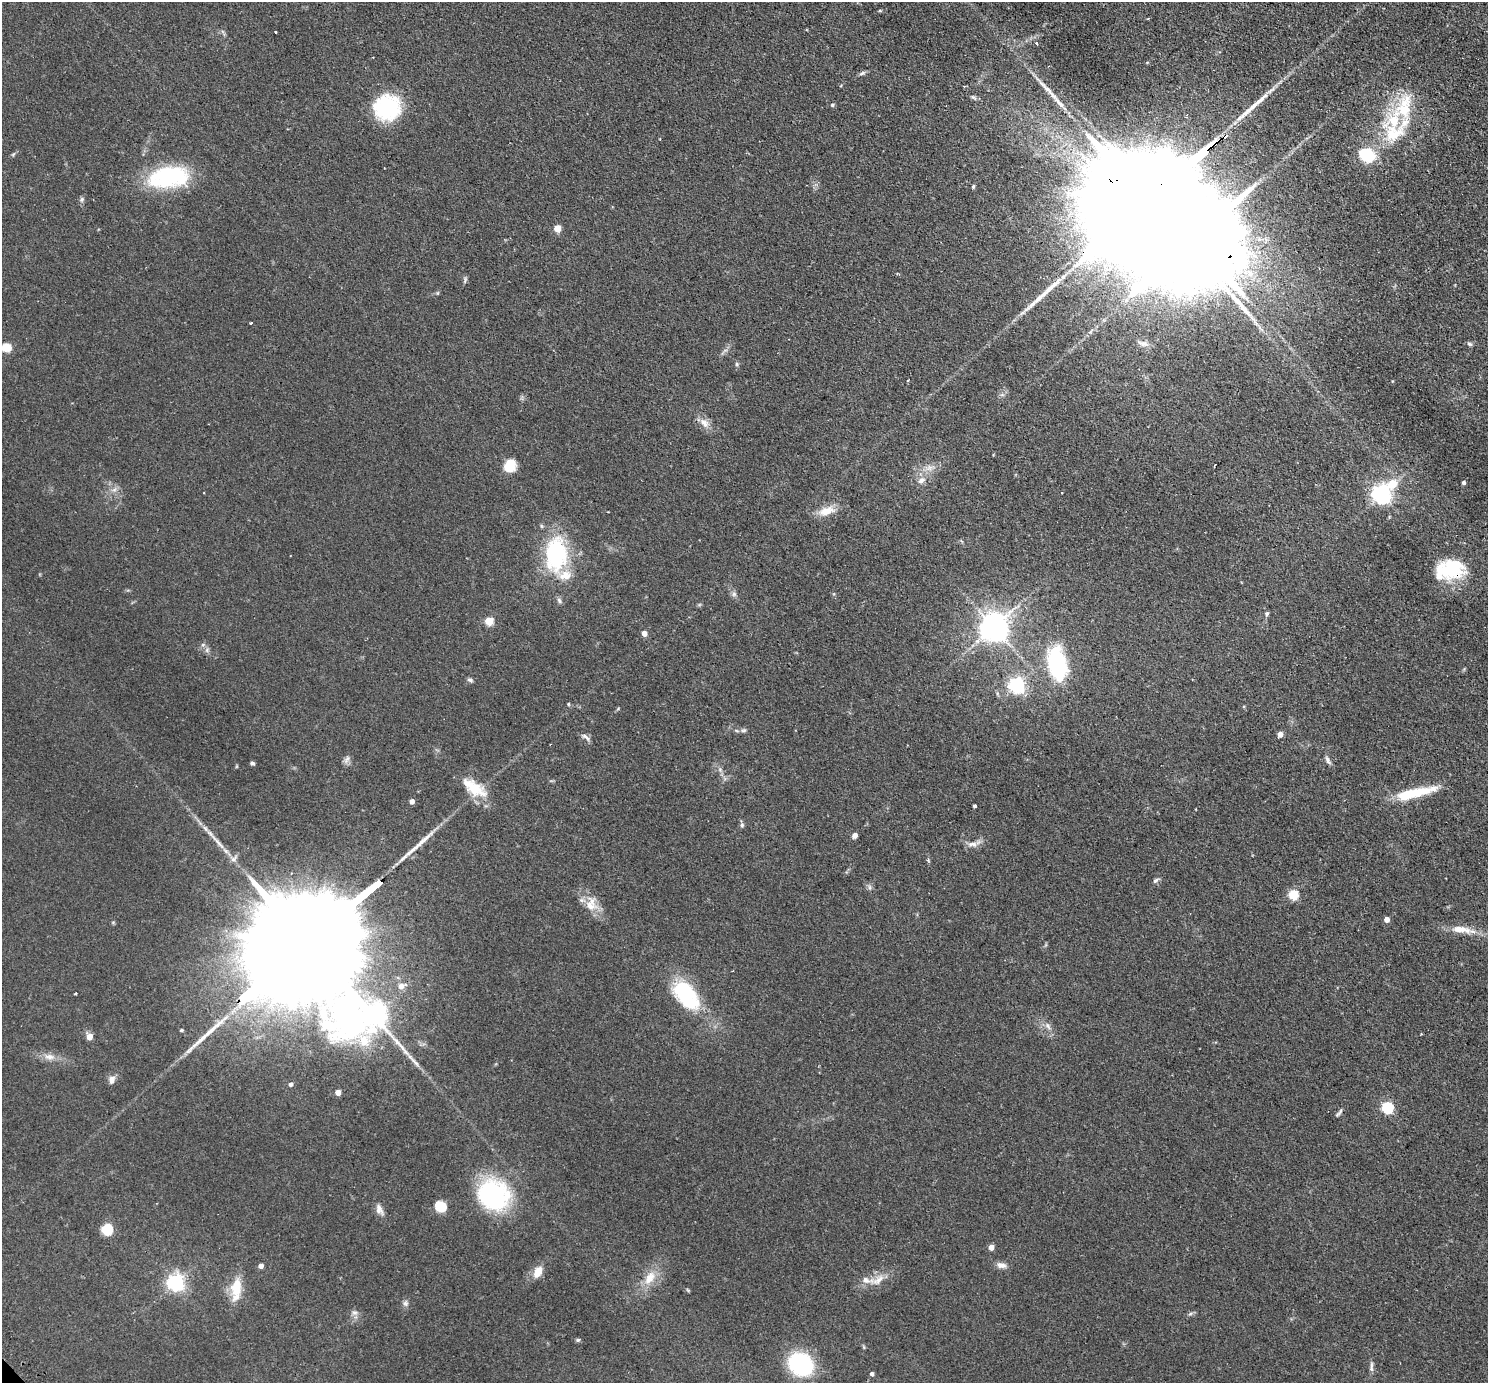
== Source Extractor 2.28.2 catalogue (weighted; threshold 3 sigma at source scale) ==
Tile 10 of 4 x 4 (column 2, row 3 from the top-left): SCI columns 1536-3021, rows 1567-2947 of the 6041 x 6039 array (HDU 1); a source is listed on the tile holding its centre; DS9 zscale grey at full resolution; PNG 1490 x 1385 px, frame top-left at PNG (2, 2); no overlay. Shown black and unused: <1% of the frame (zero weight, under 2 of 3 exposures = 4% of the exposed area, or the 3 px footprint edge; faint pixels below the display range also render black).
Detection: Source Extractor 2.28.2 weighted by HDU 2 'WHT'; one run over the whole footprint, this tile lists its part. Background 0.0806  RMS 0.0067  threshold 0.0301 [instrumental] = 3 sigma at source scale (4.5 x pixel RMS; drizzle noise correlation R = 1.50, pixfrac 1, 0.05/0.05 arcsec/px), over >= 5 px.
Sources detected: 119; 3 inside a brighter object's white glare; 2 cosmic-ray / hot-pixel residue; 4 long thin detections or spike segments (spike, bleed or trail) — not listed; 8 inside a brighter listed object's ellipse — not listed separately; the other 102 listed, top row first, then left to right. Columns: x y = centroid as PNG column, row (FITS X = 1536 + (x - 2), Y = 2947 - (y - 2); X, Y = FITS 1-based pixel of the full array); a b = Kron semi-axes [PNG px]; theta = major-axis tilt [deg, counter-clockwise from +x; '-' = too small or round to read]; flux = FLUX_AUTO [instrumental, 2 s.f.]
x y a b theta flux
880 11 5 3 - 0.63
275 32 3 2 - 0.92
1036 43 4 3 - 1.1
862 73 10 5 25 1.5
973 97 10 4 -40 1.4
832 105 4 4 - 0.96
1404 107 55 25 84 39
387 108 23 22 - 65
13 154 7 4 37 0.99
1366 155 15 13 -18 29
169 177 48 24 8 62
973 186 6 4 64 0.94
82 199 8 6 60 1.5
1145 202 110 21 39 55000
557 228 5 5 - 15
1250 273 14 11 -45 9.9
465 280 10 5 78 1.3
437 293 6 4 89 0.72
251 323 3 3 - 3.3
1143 343 19 7 -14 3.7
1469 344 7 4 -26 1.3
6 347 11 9 -4 7.8
737 364 6 5 - 1
704 423 16 10 -46 5.5
1214 465 4 2 - 0.53
510 466 15 13 62 10
921 480 12 8 36 4
1463 482 4 4 - 1.7
1392 484 7 5 30 21
114 490 7 6 - 2.2
1061 493 3 2 - 0.72
1381 494 7 6 - 330
826 511 24 11 17 9.5
556 554 43 26 87 64
1451 569 33 22 0 38
734 594 7 7 - 1.7
559 600 8 6 -72 1.6
1267 614 6 6 - 1.4
489 621 5 5 - 29
994 627 11 8 -53 1000
644 633 4 4 - 6.1
203 645 6 5 - 1.4
207 650 8 6 70 1.7
1057 664 31 18 -78 64
470 680 7 5 -34 1.6
1017 685 6 6 - 210
568 704 5 4 - 0.7
744 730 8 5 1 1.4
1280 734 4 4 - 5.7
586 737 14 5 -42 2.2
347 759 13 7 57 2.4
1328 760 12 6 -61 2.3
252 763 5 4 - 1.3
720 769 7 6 - 1.7
474 788 36 16 -34 19
1414 793 46 9 13 28
412 801 4 4 - 3.7
974 806 4 3 - 1.4
742 825 7 5 89 1.3
855 835 6 5 - 3
973 844 15 8 -1 4.2
233 859 10 6 40 2.5
928 860 6 4 -72 0.83
1156 880 9 5 38 1.7
870 887 9 4 -82 1.4
1293 894 5 5 - 46
590 906 21 15 -35 11
1387 919 4 4 - 5.4
1461 929 32 9 -7 11
307 944 116 21 40 46000
75 993 3 3 - 1.3
686 995 39 21 -53 51
377 1013 67 36 -12 530
1048 1026 11 7 -62 3.2
181 1030 4 3 - 1
89 1037 5 4 - 10
49 1057 16 8 -6 5.3
112 1079 10 7 74 4
290 1084 4 4 - 2.1
338 1092 4 4 - 6.6
1387 1107 5 5 - 74
1339 1113 12 3 52 1.4
493 1195 36 32 -36 79
440 1206 10 9 - 15
379 1209 15 8 -67 4.1
107 1229 8 7 - 21
991 1247 4 4 - 6.7
1001 1265 13 7 -12 3.9
261 1266 4 4 - 4.6
538 1272 14 8 65 8.1
650 1278 23 12 54 12
878 1280 24 10 35 8.2
176 1282 6 6 - 250
236 1289 32 13 83 16
405 1303 7 7 - 1.9
354 1313 8 6 -2 2.2
1190 1314 8 3 19 1.2
578 1340 6 5 - 1.1
864 1347 6 4 -71 0.73
800 1364 21 18 -33 70
1371 1367 16 4 88 2.3
872 1374 4 4 - 2.1
Overlapping masked pixels (flux is a lower limit): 3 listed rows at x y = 1145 202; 1451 569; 307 944